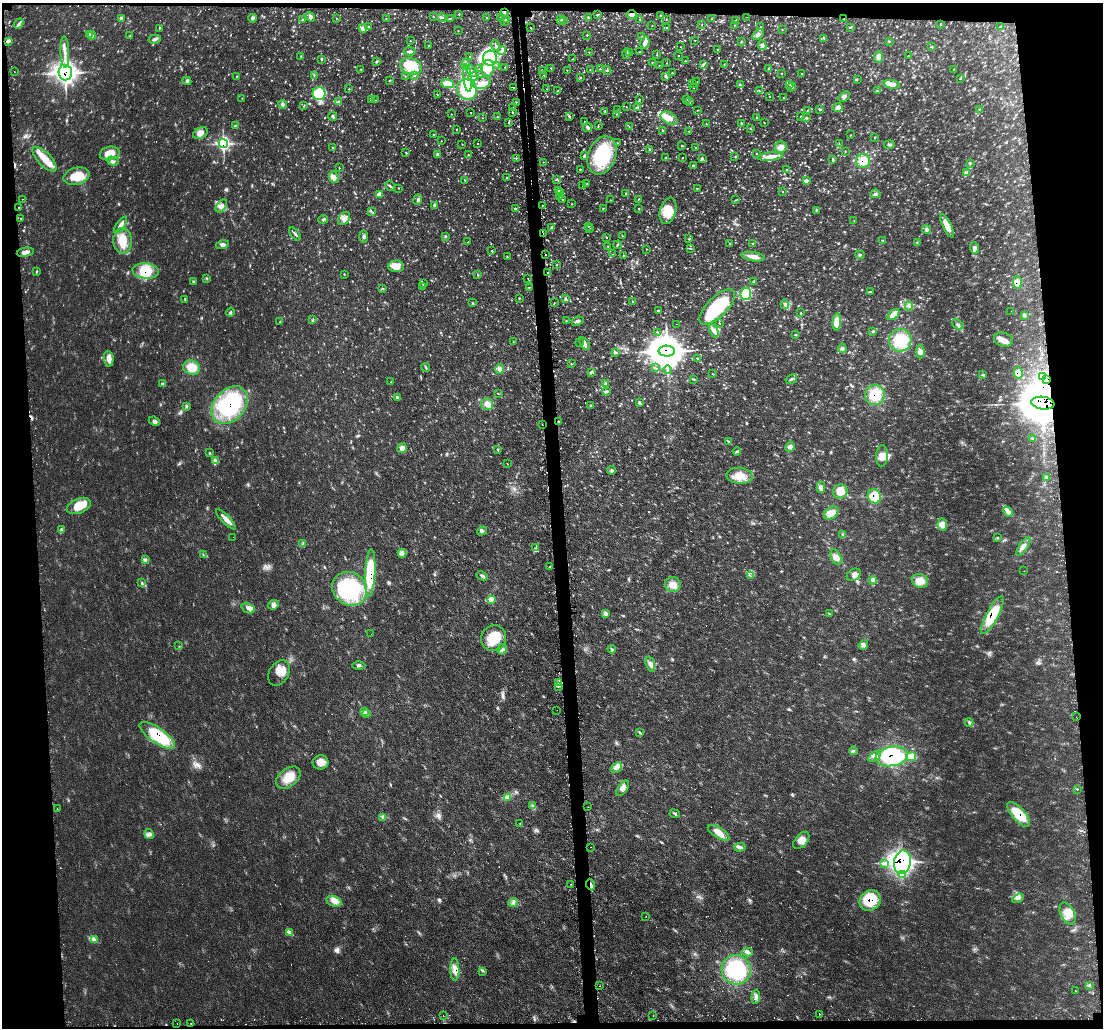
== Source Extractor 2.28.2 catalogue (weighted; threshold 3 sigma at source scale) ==
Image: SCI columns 23-4426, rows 138-4241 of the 4442 x 4420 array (HDU 1 of 3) = the unmasked area's bounding box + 8 px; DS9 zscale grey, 4 x 4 block average (1 PNG px = mean of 4 x 4 image px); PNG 1105 x 1030 px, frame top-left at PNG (2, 3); each listed source drawn as its Kron ellipse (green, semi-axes under 4 px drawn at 4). Shown black and unused: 10% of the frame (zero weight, under 2 of 3 exposures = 3% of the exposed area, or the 3 px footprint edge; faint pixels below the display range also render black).
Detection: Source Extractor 2.28.2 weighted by HDU 2 'WHT'. Background 0.0718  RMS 0.0055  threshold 0.0247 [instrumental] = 3 sigma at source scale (4.5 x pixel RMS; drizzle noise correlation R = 1.50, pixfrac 1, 0.05/0.05 arcsec/px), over >= 5 px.
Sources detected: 1407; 17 too faint to see at this stretch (4 x 4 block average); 5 inside a brighter object's white glare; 65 cosmic-ray / hot-pixel residue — neither listed nor drawn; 27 coinciding with a brighter row at this scale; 38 inside a brighter listed object's ellipse — not listed separately; of the other 1255, all 500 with FLUX_AUTO >= 1.59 (the completeness limit of this list) listed and drawn (755 fainter detections not listed), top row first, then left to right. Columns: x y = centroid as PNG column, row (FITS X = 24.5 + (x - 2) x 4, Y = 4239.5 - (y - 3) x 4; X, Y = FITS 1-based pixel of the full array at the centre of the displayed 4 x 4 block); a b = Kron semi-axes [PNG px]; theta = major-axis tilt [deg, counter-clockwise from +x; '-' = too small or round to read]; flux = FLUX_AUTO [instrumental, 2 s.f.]
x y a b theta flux
504 12 3 2 - 5.9
459 14 2 2 - 2.3
632 14 5 4 - 16
597 15 2 2 - 2.8
433 16 3 2 - 2.2
661 16 2 2 - 2.5
310 17 5 4 - 11
588 17 2 2 - 3.9
747 17 2 2 - 1.7
121 18 4 2 - 3.7
253 18 4 3 - 6.8
336 18 2 2 - 2.1
386 18 2 2 - 1.8
441 18 4 2 - 3.7
451 18 2 2 - 1.7
487 18 2 2 - 2.3
500 18 2 2 - 2.9
506 19 4 2 - 6
561 19 3 2 - 3.5
640 19 2 2 - 2.3
666 19 2 2 - 2.3
712 19 2 2 - 3.5
844 19 2 2 - 2.4
302 20 2 2 - 2.4
564 20 2 2 - 1.8
736 20 2 2 - 2.1
505 21 2 2 - 3.2
18 24 5 2 - 6.8
702 25 2 2 - 2.1
734 25 2 2 - 1.6
941 25 2 2 - 2.1
368 26 2 2 - 1.8
652 26 2 2 - 1.6
530 27 2 2 - 3.2
666 27 2 2 - 2.2
760 27 2 2 - 1.8
851 27 2 2 - 1.8
1001 27 2 2 - 3
159 28 3 2 - 2.1
363 28 4 4 - 9.7
782 30 2 2 - 1.9
458 31 2 2 - 1.8
89 34 2 2 - 3.1
758 34 6 3 34 8.3
92 35 4 3 - 6.7
587 35 2 2 - 4.4
130 36 3 2 - 2
642 36 2 2 - 2
824 38 3 2 - 2.6
155 39 6 3 12 9.5
695 40 2 2 - 1.7
8 41 4 3 - 8.1
410 41 2 2 - 2.3
889 41 2 2 - 1.9
645 42 6 4 79 13
741 42 2 2 - 2.4
429 45 2 2 - 1.6
496 45 5 2 - 5.7
762 45 5 3 - 9.2
932 46 3 2 - 2.2
681 47 2 2 - 1.6
718 49 2 2 - 2.4
410 51 6 2 -2 11
502 51 4 4 - 8.3
65 52 16 2 -88 18
589 52 2 2 - 2.5
640 52 2 2 - 2.1
630 53 2 2 - 2.3
626 54 5 2 - 11
657 55 2 2 - 2.5
679 55 2 2 - 36
301 56 3 2 - 1.9
908 56 2 2 - 1.6
470 57 2 2 - 2.7
879 57 6 4 -79 13
490 58 7 7 - 180
321 59 4 2 - 3.2
573 59 2 2 - 1.8
377 61 3 2 - 2.8
685 61 2 2 - 3.3
652 62 2 2 - 1.9
667 63 2 2 - 2
704 64 4 2 - 4.5
724 64 2 2 - 1.7
466 65 6 4 -76 13
496 65 2 2 - 1.7
659 65 2 2 - 1.8
411 66 11 8 -22 120
505 67 2 2 - 2.1
488 68 8 6 75 31
551 68 2 2 - 3.1
361 69 2 2 - 1.7
479 69 2 2 - 2
600 69 2 2 - 3.4
768 69 2 2 - 1.8
954 69 2 2 - 1.7
567 70 2 2 - 1.9
590 70 2 2 - 2.3
607 70 4 2 - 3.5
471 71 7 2 -50 8.6
542 71 2 2 - 2.1
14 72 2 2 - 2.3
65 73 8 7 - 710
672 73 2 2 - 2
781 73 2 2 - 2.4
801 74 2 2 - 2.1
314 75 3 2 - 1.6
415 75 3 2 - 2.5
544 75 2 2 - 2.4
237 76 2 2 - 2.2
405 76 2 2 - 2.3
666 76 3 3 - 5.2
473 77 5 4 - 11
467 78 13 3 -83 25
580 78 2 2 - 4.2
961 78 3 2 - 1.8
390 80 3 2 - 3.1
857 80 3 2 - 2.1
187 81 4 3 - 6.4
697 82 2 2 - 1.6
481 83 9 6 14 24
448 84 7 4 -12 45
692 84 2 2 - 2.1
789 84 3 2 - 2.4
891 84 8 3 -10 24
740 85 4 2 - 4.7
513 87 2 2 - 17
694 87 2 2 - 2.2
791 87 4 2 - 5.9
349 89 2 2 - 2.1
547 89 2 2 - 2.1
467 90 10 9 - 250
558 90 2 2 - 2.6
759 91 2 2 - 1.6
877 91 3 2 - 2.7
319 94 6 6 - 230
437 95 2 2 - 1.7
844 96 6 3 40 10
769 97 2 2 - 1.7
242 98 2 2 - 1.9
783 98 2 2 - 1.8
639 99 3 2 - 2.8
687 99 2 2 - 2.9
371 100 3 2 - 1.6
376 100 2 2 - 1.7
338 102 3 3 - 4.6
516 102 2 2 - 2.1
689 102 3 2 - 4.8
283 104 4 3 - 7.3
304 106 3 2 - 2.8
513 107 2 2 - 1.9
626 107 2 2 - 2
838 107 5 3 - 19
637 108 3 3 - 5.5
820 109 4 2 - 3.5
979 109 2 2 - 2.1
618 110 2 2 - 1.7
697 110 2 2 - 1.7
807 110 2 2 - 1.8
605 111 2 2 - 2.8
471 112 2 2 - 2.1
513 112 2 2 - 4.3
451 114 2 2 - 1.7
617 114 2 2 - 2.3
333 116 4 3 - 5.5
569 116 3 2 - 3.3
801 116 2 2 - 2.1
497 117 2 2 - 2
756 117 2 2 - 2.4
483 118 2 2 - 1.7
669 118 9 5 -29 31
806 118 3 3 - 4.2
584 121 2 2 - 1.9
764 122 3 2 - 1.7
508 123 2 2 - 1.9
741 123 3 2 - 2.7
706 124 2 2 - 1.8
235 126 2 2 - 1.8
598 126 2 2 - 2.3
588 127 4 3 - 7.4
629 127 2 2 - 1.9
751 129 3 2 - 1.7
457 130 2 2 - 1.8
663 130 3 2 - 3.7
689 131 2 2 - 1.7
200 133 8 5 27 22
433 134 2 2 - 1.8
851 135 2 2 - 2
875 137 3 2 - 2.4
441 141 2 2 - 1.7
478 143 2 2 - 2.3
617 143 2 2 - 1.9
223 144 4 4 - 250
462 144 2 2 - 2
839 144 2 2 - 1.6
889 145 5 2 - 4.7
682 146 2 2 - 2.9
332 147 2 2 - 1.6
781 147 6 5 - 25
696 148 2 2 - 2.1
650 150 4 2 - 5.4
845 152 2 2 - 2.2
110 153 10 6 12 48
406 153 3 2 - 2.1
438 154 3 2 - 7.5
757 154 2 2 - 1.6
468 155 2 2 - 2.9
602 155 20 14 68 240
584 156 3 2 - 4.5
770 156 12 4 6 29
665 157 2 2 - 3.1
735 157 2 2 - 1.9
516 158 2 2 - 3.2
682 158 2 2 - 2
702 158 4 2 - 4.3
45 159 16 6 -47 53
833 159 4 2 - 4.1
113 161 6 3 -17 9.1
863 161 7 7 - 55
543 162 2 2 - 1.9
970 163 3 2 - 3.2
693 166 4 2 - 5.5
339 168 2 2 - 1.6
580 169 2 2 - 4.2
786 169 2 2 - 1.7
966 173 4 3 - 6.5
77 176 13 8 15 67
334 177 6 4 -69 14
507 177 2 2 - 2.2
557 179 2 2 - 2.4
465 180 2 2 - 2.4
806 181 4 3 - 8.1
587 183 2 2 - 2
390 186 5 2 - 4.7
583 186 2 2 - 1.7
398 188 2 2 - 2.1
697 189 2 2 - 3.7
559 190 2 2 - 1.7
561 192 2 2 - 1.8
782 192 2 2 - 2.6
626 194 2 2 - 4.4
875 194 5 3 - 6.5
379 195 4 4 - 17
559 197 3 2 - 3.6
22 199 2 2 - 6.3
418 200 5 4 - 8.2
563 200 2 2 - 1.9
610 200 2 2 - 1.9
638 200 2 2 - 2.2
736 200 3 2 - 2
572 204 2 2 - 2.2
434 205 3 3 - 6.7
542 205 2 2 - 1.8
221 206 7 4 52 16
18 207 2 2 - 28
603 208 2 2 - 1.8
515 209 2 2 - 4.6
639 209 2 2 - 1.9
816 210 4 2 - 2.1
371 211 3 2 - 3.4
668 211 13 8 74 71
21 218 2 2 - 2.4
323 219 5 2 - 5.1
344 219 7 5 52 17
854 221 2 2 - 1.7
121 225 9 3 55 14
588 226 2 2 - 2
947 226 13 3 -63 39
552 227 3 2 - 6.9
590 229 2 2 - 2.4
926 229 5 4 - 7.9
543 233 2 2 - 13
295 234 7 2 -51 6.9
446 236 3 2 - 3.8
622 236 2 2 - 1.7
363 237 6 3 90 7.4
606 237 2 2 - 1.7
689 239 3 2 - 2.6
883 240 2 2 - 2.2
123 241 13 9 -88 62
468 242 2 2 - 1.6
917 242 2 2 - 1.9
730 243 2 2 - 1.7
753 243 3 2 - 2.3
222 245 6 3 14 9.8
617 245 4 2 - 3.1
608 246 2 2 - 2.2
690 248 2 2 - 1.8
974 248 5 4 - 9.7
647 249 2 2 - 1.6
492 251 2 2 - 3.1
25 252 9 4 10 19
545 254 2 2 - 5.1
613 254 3 2 - 1.7
624 255 2 2 - 2.4
860 255 4 3 - 4.8
507 257 2 2 - 2.5
753 257 12 4 -9 23
557 265 2 2 - 1.7
396 266 8 6 3 36
36 271 3 2 - 2.8
146 271 13 7 -6 84
548 273 2 2 - 3
344 274 2 2 - 2.8
478 275 2 2 - 1.6
206 278 3 2 - 2.6
528 278 2 2 - 1.7
193 281 3 2 - 3.3
754 281 3 2 - 3.5
1017 282 6 4 -87 33
423 283 4 2 - 2.8
422 287 3 2 - 1.7
383 288 3 2 - 1.9
529 288 2 2 - 2.2
870 292 3 2 - 3.1
746 294 6 5 - 130
519 298 2 2 - 2.9
185 299 3 2 - 2.9
566 299 4 2 - 5.6
633 302 2 2 - 2.1
472 303 3 2 - 3
554 303 2 2 - 1.9
785 304 5 3 - 11
909 306 4 2 - 3.7
717 307 23 10 44 270
658 311 2 2 - 3
1011 311 2 2 - 1.7
231 312 4 2 - 3.9
801 313 2 2 - 2.1
893 314 7 4 39 21
1025 315 3 2 - 3.6
313 320 2 2 - 2.7
566 321 3 2 - 1.7
578 321 6 3 25 7.4
280 322 2 2 - 1.8
837 322 8 4 84 45
720 323 2 2 - 2
676 324 2 2 - 6.3
958 324 6 2 -35 7.9
714 331 7 3 -64 17
873 331 2 2 - 2.4
657 332 3 2 - 2.2
795 335 3 2 - 2.3
900 340 11 11 - 110
1003 340 9 7 -17 25
513 342 2 2 - 1.9
579 343 2 2 - 1.9
584 343 7 4 -55 11
842 348 5 3 - 6.3
667 351 8 5 -2 8200
615 352 3 2 - 6.4
920 352 6 4 -89 17
109 359 8 4 -82 25
697 359 3 2 - 3
572 364 2 2 - 1.7
192 367 8 7 - 55
426 367 5 2 - 3.9
655 368 2 2 - 1.9
500 369 4 4 - 16
667 370 4 2 - 5.2
591 372 4 2 - 4.7
1018 373 6 4 -75 23
713 374 2 2 - 1.6
983 375 3 2 - 3.4
1043 377 2 2 - 1.9
693 379 4 2 - 2.9
791 379 6 3 32 6.8
1046 379 3 2 - 3.9
391 382 3 2 - 2
606 383 3 3 - 4.3
162 384 3 2 - 4.3
607 391 3 2 - 3.3
498 393 3 2 - 1.9
875 395 10 10 - 90
397 398 4 3 - 8.8
640 403 3 3 - 7.1
1043 403 11 6 -8 13000
487 404 6 5 - 21
230 405 21 15 49 320
186 406 2 2 - 2.2
591 406 3 2 - 2.9
154 421 6 4 -24 8.9
559 421 2 2 - 2.6
542 425 2 2 - 1.8
1033 438 3 2 - 2.9
728 442 3 2 - 3.2
790 447 5 4 - 13
402 448 5 4 - 19
498 450 3 2 - 2.6
737 451 4 2 - 4.4
209 453 3 2 - 2.4
882 456 11 5 88 28
215 461 4 2 - 6.6
507 464 2 2 - 1.6
611 470 4 2 - 4.8
740 476 13 8 -4 50
1046 477 2 2 - 2.4
821 487 5 4 - 11
840 491 7 7 - 33
874 496 7 6 - 79
79 506 12 7 21 58
1008 512 5 3 - 11
831 513 8 5 34 33
226 519 13 4 -46 23
942 525 6 4 -85 25
62 530 2 2 - 2.6
482 531 5 4 - 9.2
843 534 2 2 - 2
233 537 2 2 - 1.8
998 538 2 2 - 2.1
303 544 4 2 - 3.2
1023 546 11 3 58 16
536 548 3 2 - 3.8
402 553 4 2 - 4.6
203 555 3 2 - 1.6
836 557 8 5 -66 22
145 559 2 2 - 1.9
549 567 2 2 - 3.2
1024 571 2 2 - 5.6
370 573 24 5 87 180
854 575 7 5 35 16
482 576 6 2 -26 8.5
750 576 2 2 - 1.7
873 580 4 3 - 6.4
920 581 8 6 -23 39
142 583 3 2 - 2.1
673 585 8 7 - 32
350 589 18 16 -39 320
491 599 3 2 - 5.2
273 605 6 4 21 15
248 608 7 4 -22 15
605 614 2 2 - 3.5
829 614 2 2 - 1.8
992 615 21 6 62 120
371 634 2 2 - 3.2
493 638 13 12 - 80
863 645 5 4 - 9.4
179 646 2 2 - 1.7
502 649 5 2 - 7.4
612 649 4 2 - 3.8
650 664 8 3 -73 13
359 665 6 3 0 7
279 673 14 9 59 45
558 682 4 2 - 5.8
558 686 3 2 - 2.8
557 710 2 2 - 1.8
364 711 3 2 - 3.4
367 713 2 2 - 2
1076 717 2 2 - 2
969 722 4 2 - 4.8
640 732 3 2 - 2.7
157 735 21 7 -34 170
854 751 4 2 - 4.1
875 756 7 4 35 13
892 756 16 9 10 310
911 757 5 4 - 13
320 762 8 7 - 29
616 767 6 2 43 11
288 778 14 9 38 57
623 788 9 4 54 18
1077 789 2 2 - 2.6
508 798 3 2 - 3.6
532 805 3 2 - 3.6
588 807 2 2 - 2.3
57 808 2 2 - 1.9
675 814 5 2 - 4.5
1019 814 15 6 -48 100
383 817 3 2 - 3.4
520 823 2 2 - 1.6
718 833 12 5 -32 30
149 834 5 2 - 6.5
801 840 10 6 49 28
591 847 2 2 - 1.6
740 847 6 3 4 10
902 862 12 8 78 420
884 863 4 2 - 5.1
902 875 4 2 - 4.8
571 884 2 2 - 1.7
591 885 6 2 -70 10
1018 898 6 2 35 6.9
334 901 8 5 -16 20
870 901 11 10 - 110
513 903 5 3 - 9.5
1068 914 12 7 -65 38
646 917 2 2 - 13
289 933 3 2 - 4.8
94 939 3 2 - 3.6
747 952 5 3 - 8.7
455 970 11 4 -89 28
736 970 15 14 - 250
483 971 2 2 - 1.6
600 986 2 2 - 2.3
1089 986 2 2 - 1.7
1075 991 2 2 - 1.8
756 997 7 2 86 9.5
819 1014 2 2 - 1.7
653 1015 2 2 - 1.8
443 1016 2 2 - 2.7
177 1023 2 2 - 4.2
191 1023 2 2 - 2
Overlapping masked pixels (flux is a lower limit): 26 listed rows (the first 20) at x y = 504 12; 632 14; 65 73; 223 144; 863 161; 543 233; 146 271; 1017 282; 667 351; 1018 373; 1046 379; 875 395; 1043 403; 230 405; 542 425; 874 496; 370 573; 350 589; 992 615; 157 735
Diffuse or blended objects may show on this block-average render without a row.